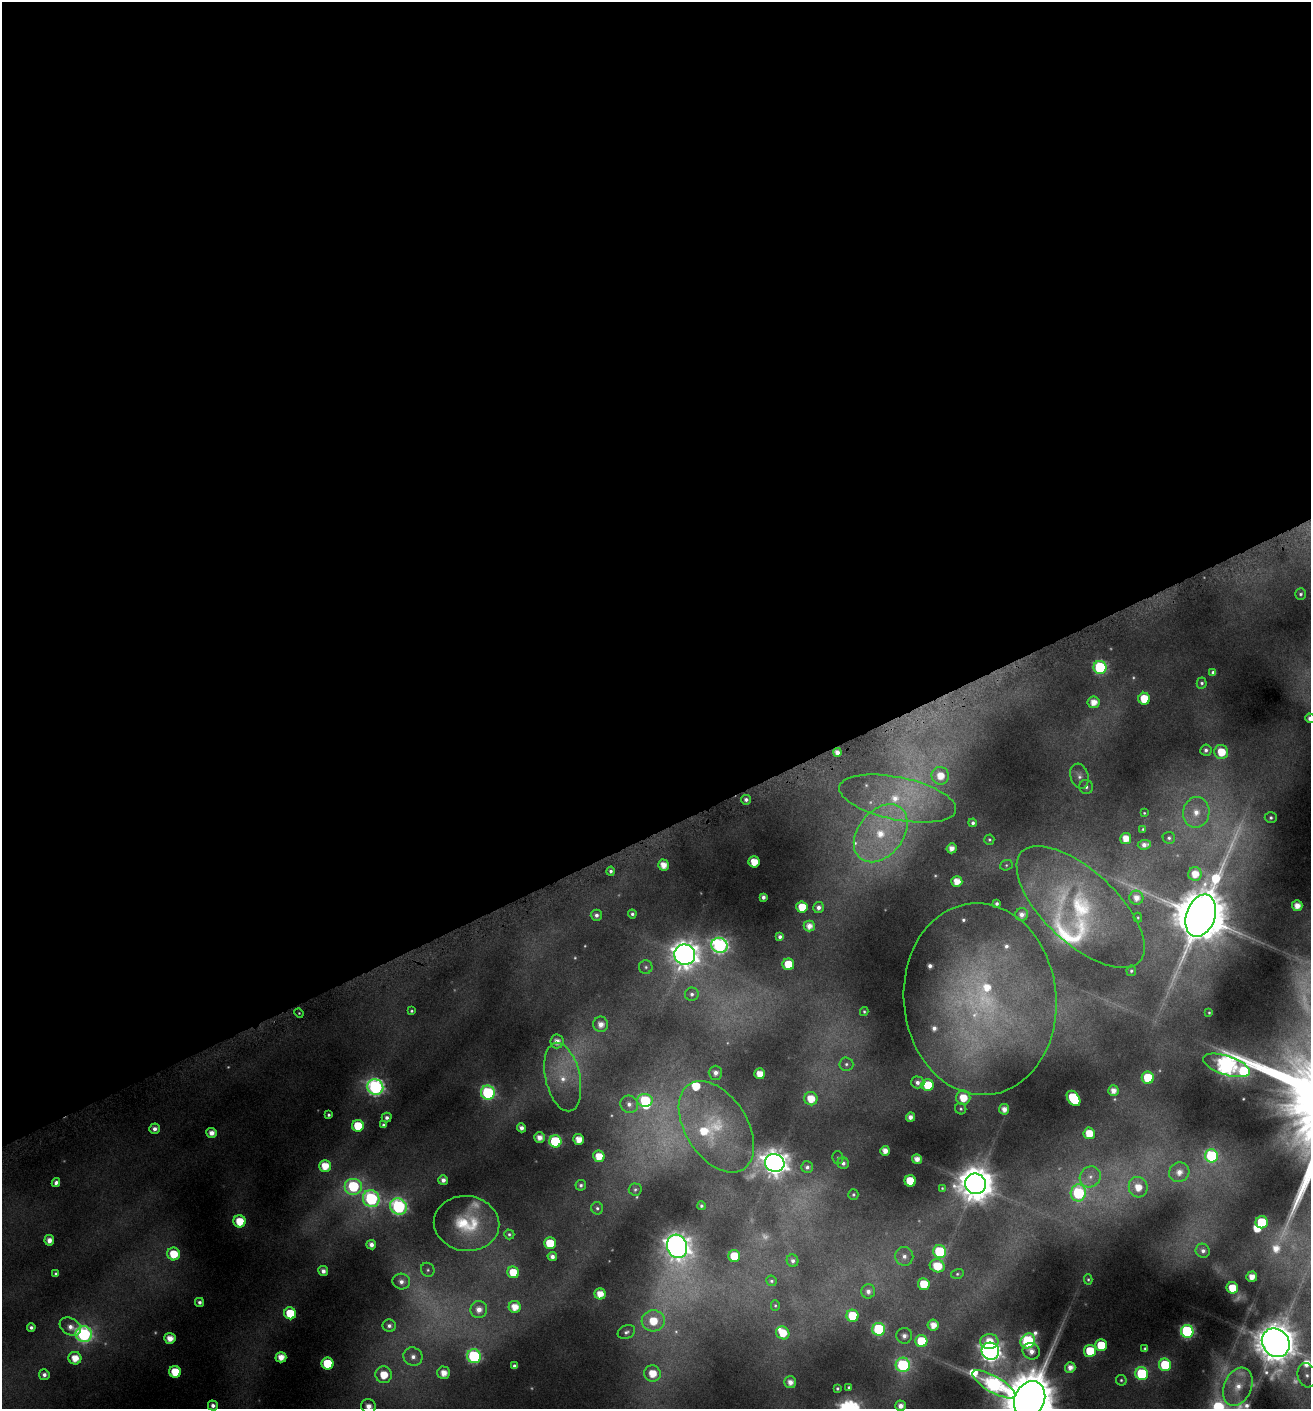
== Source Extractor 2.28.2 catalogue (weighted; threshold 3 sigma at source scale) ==
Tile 2 of 4 x 4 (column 2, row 1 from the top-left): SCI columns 1472-2780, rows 4226-5632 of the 5492 x 5671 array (HDU 1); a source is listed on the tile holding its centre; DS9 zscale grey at full resolution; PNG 1313 x 1411 px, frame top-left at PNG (2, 2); each listed source drawn as its Kron ellipse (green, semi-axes under 4 px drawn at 4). Shown black and unused: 59% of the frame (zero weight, under 4 of 8 exposures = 2% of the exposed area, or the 3 px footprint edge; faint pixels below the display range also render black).
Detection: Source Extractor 2.28.2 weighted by HDU 2 'WHT'; one run over the whole footprint, this tile lists its part. Background 0.0951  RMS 0.0097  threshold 0.0395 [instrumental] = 3 sigma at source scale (4.09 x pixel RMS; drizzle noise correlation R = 1.36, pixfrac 0.8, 0.0396/0.0396 arcsec/px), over >= 5 px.
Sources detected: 237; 27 too faint to see at this stretch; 2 inside a brighter object's white glare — neither listed nor drawn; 10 inside a brighter listed object's ellipse — not listed separately; the other 198 listed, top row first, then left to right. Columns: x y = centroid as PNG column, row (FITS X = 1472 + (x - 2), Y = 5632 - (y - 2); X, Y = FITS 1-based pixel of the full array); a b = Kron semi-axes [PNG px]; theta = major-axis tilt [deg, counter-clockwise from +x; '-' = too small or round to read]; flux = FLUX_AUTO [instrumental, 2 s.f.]
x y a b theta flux
1301 594 6 5 - 2.4
1100 667 6 6 - 150
1213 672 4 4 - 2.9
1202 683 5 5 - 2.2
1144 699 6 6 - 31
1094 702 6 5 - 13
1310 718 5 4 - 4.7
1206 750 5 5 - 3.6
837 752 4 4 - 7
1221 752 7 7 - 26
940 776 9 8 - 17
1079 776 13 9 -72 5.8
1086 787 7 6 - 3.1
898 799 59 21 -11 80
746 800 5 5 - 3.4
1196 812 15 13 80 19
1144 813 3 3 - 0.85
1271 818 6 5 - 2.6
973 823 4 4 - 2.9
1143 829 3 3 - 1
881 833 32 22 51 74
1126 838 5 5 - 14
1169 838 6 6 - 2.3
989 840 5 5 - 1.6
1144 845 6 4 6 5.9
952 848 5 5 - 8.6
754 862 5 5 - 20
663 865 5 5 - 13
1006 865 6 5 - 1.7
611 871 4 4 - 2.9
1195 874 7 6 - 16
957 881 5 5 - 15
763 897 4 4 - 4.1
1136 898 7 7 - 9.8
997 904 4 3 - 2.6
1297 906 5 5 - 12
802 907 5 5 - 27
1081 907 80 36 -43 130
818 908 5 5 - 4.7
632 914 4 4 - 2.7
596 915 6 5 - 4.1
1022 915 6 6 - 6.4
1201 916 22 14 71 7400
1138 918 5 4 - 1.2
809 926 5 5 - 9.1
780 937 4 4 - 3.6
719 945 8 7 - 310
685 955 10 10 - 1300
788 964 6 6 - 33
646 967 7 6 - 2.4
1131 971 5 4 - 2.1
692 994 7 6 - 3.7
980 999 96 76 -85 280
412 1011 4 4 - 1.6
864 1012 4 3 - 1.5
299 1013 5 4 - 1.2
1209 1013 4 3 - 1.2
601 1024 7 7 - 9.2
557 1041 7 6 - 9.3
846 1064 7 7 - 3
1226 1065 24 9 -18 560
715 1073 7 6 - 6.3
760 1074 5 5 - 16
563 1077 35 17 -78 38
1148 1078 6 6 - 48
918 1082 6 6 - 4.8
928 1085 6 6 - 35
375 1087 8 7 - 320
1113 1091 5 5 - 9.1
488 1093 7 7 - 170
963 1098 7 7 - 23
1073 1098 8 5 -53 75
811 1099 7 6 - 19
645 1100 8 6 -2 55
629 1104 9 8 - 6.3
961 1109 6 5 - 1.9
1004 1109 5 5 - 8.6
329 1115 4 3 - 2
910 1117 4 4 - 6.5
387 1118 5 5 - 3.7
383 1125 4 3 - 1.9
358 1126 6 6 - 36
716 1127 50 31 -57 77
521 1128 4 4 - 5.3
155 1129 5 5 - 5.4
212 1133 5 5 - 8.7
1089 1133 6 5 - 23
539 1137 5 5 - 8.5
579 1139 5 5 - 14
555 1141 6 6 - 98
885 1151 5 5 - 9.9
599 1156 6 5 - 19
1211 1156 6 6 - 120
838 1158 6 5 - 1.8
917 1159 5 5 - 9
775 1163 10 9 - 1200
843 1163 6 5 - 3.7
325 1166 6 6 - 20
807 1167 6 5 - 3.6
1179 1172 10 9 - 12
1090 1177 11 10 - 8.1
443 1180 5 5 - 6
910 1181 5 5 - 41
56 1183 4 4 - 3.9
975 1184 10 10 - 2500
581 1185 5 5 - 2.7
353 1186 9 8 - 96
1138 1187 10 9 - 19
942 1188 3 3 - 0.9
635 1189 6 6 - 2.2
1078 1193 8 7 - 110
853 1195 5 5 - 1.8
371 1199 8 8 - 200
398 1206 8 8 - 240
701 1206 4 4 - 2.2
597 1208 6 6 - 2.5
240 1221 6 6 - 28
1262 1222 6 6 - 53
467 1223 33 27 -7 59
509 1234 5 5 - 1.9
49 1240 5 5 - 7.6
550 1243 6 6 - 33
371 1245 5 4 - 6.5
677 1246 12 10 -73 990
1203 1251 7 6 - 4.9
940 1252 6 6 - 81
174 1254 6 6 - 31
734 1256 6 6 - 34
904 1256 9 9 - 6.9
552 1257 4 4 - 5.7
793 1261 6 5 - 3.5
937 1266 7 6 - 29
428 1270 7 6 - 2.7
323 1271 5 5 - 6
513 1272 6 5 - 25
56 1274 4 3 - 2
957 1274 6 5 - 1.8
1252 1277 5 5 - 12
1088 1279 5 4 - 1.5
771 1281 5 5 - 1.9
401 1282 9 8 - 6.1
924 1284 6 6 - 31
1232 1288 6 5 - 25
868 1291 7 7 - 5.2
600 1294 5 5 - 15
199 1302 4 4 - 3.8
775 1306 5 4 - 1.3
515 1307 6 6 - 15
479 1309 8 8 - 10
290 1313 6 6 - 36
852 1316 6 6 - 43
653 1321 11 10 - 30
933 1325 5 5 - 11
389 1326 7 6 - 4.1
31 1327 4 4 - 3.2
70 1327 11 8 -32 8.6
879 1329 6 6 - 120
1187 1331 6 6 - 170
626 1332 9 6 23 3.6
783 1333 7 6 - 22
84 1334 8 8 - 240
904 1336 8 8 - 5.9
170 1338 6 5 - 13
921 1341 6 6 - 46
989 1341 9 7 5 22
1028 1341 8 7 - 190
1276 1343 15 13 -50 3500
1101 1345 6 6 - 37
1145 1348 4 3 - 1.8
990 1351 9 8 - 670
1031 1351 9 8 - 8.5
1090 1351 6 6 - 43
474 1356 7 7 - 160
281 1357 5 5 - 13
413 1357 10 9 - 8
75 1358 6 6 - 17
327 1364 6 6 - 52
903 1365 7 7 - 130
1165 1365 6 6 - 55
514 1366 4 4 - 3.3
1070 1367 5 5 - 8.5
175 1372 6 5 - 31
444 1373 6 6 - 13
652 1373 8 8 - 22
1142 1374 6 6 - 76
44 1375 5 5 - 4.5
384 1375 8 8 - 27
1307 1375 12 9 -76 7.9
1121 1380 5 5 - 1.8
790 1382 6 6 - 8.4
994 1384 24 8 -30 360
849 1387 4 3 - 1.7
1238 1387 20 13 66 20
837 1388 4 3 - 1.7
1030 1399 19 15 64 8300
213 1405 5 5 - 4.9
368 1406 7 7 - 10
901 1406 5 5 - 8.1
Isophote crosses this tile's border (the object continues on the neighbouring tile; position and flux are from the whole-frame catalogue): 5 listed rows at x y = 1310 718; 1276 1343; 1030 1399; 368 1406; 901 1406